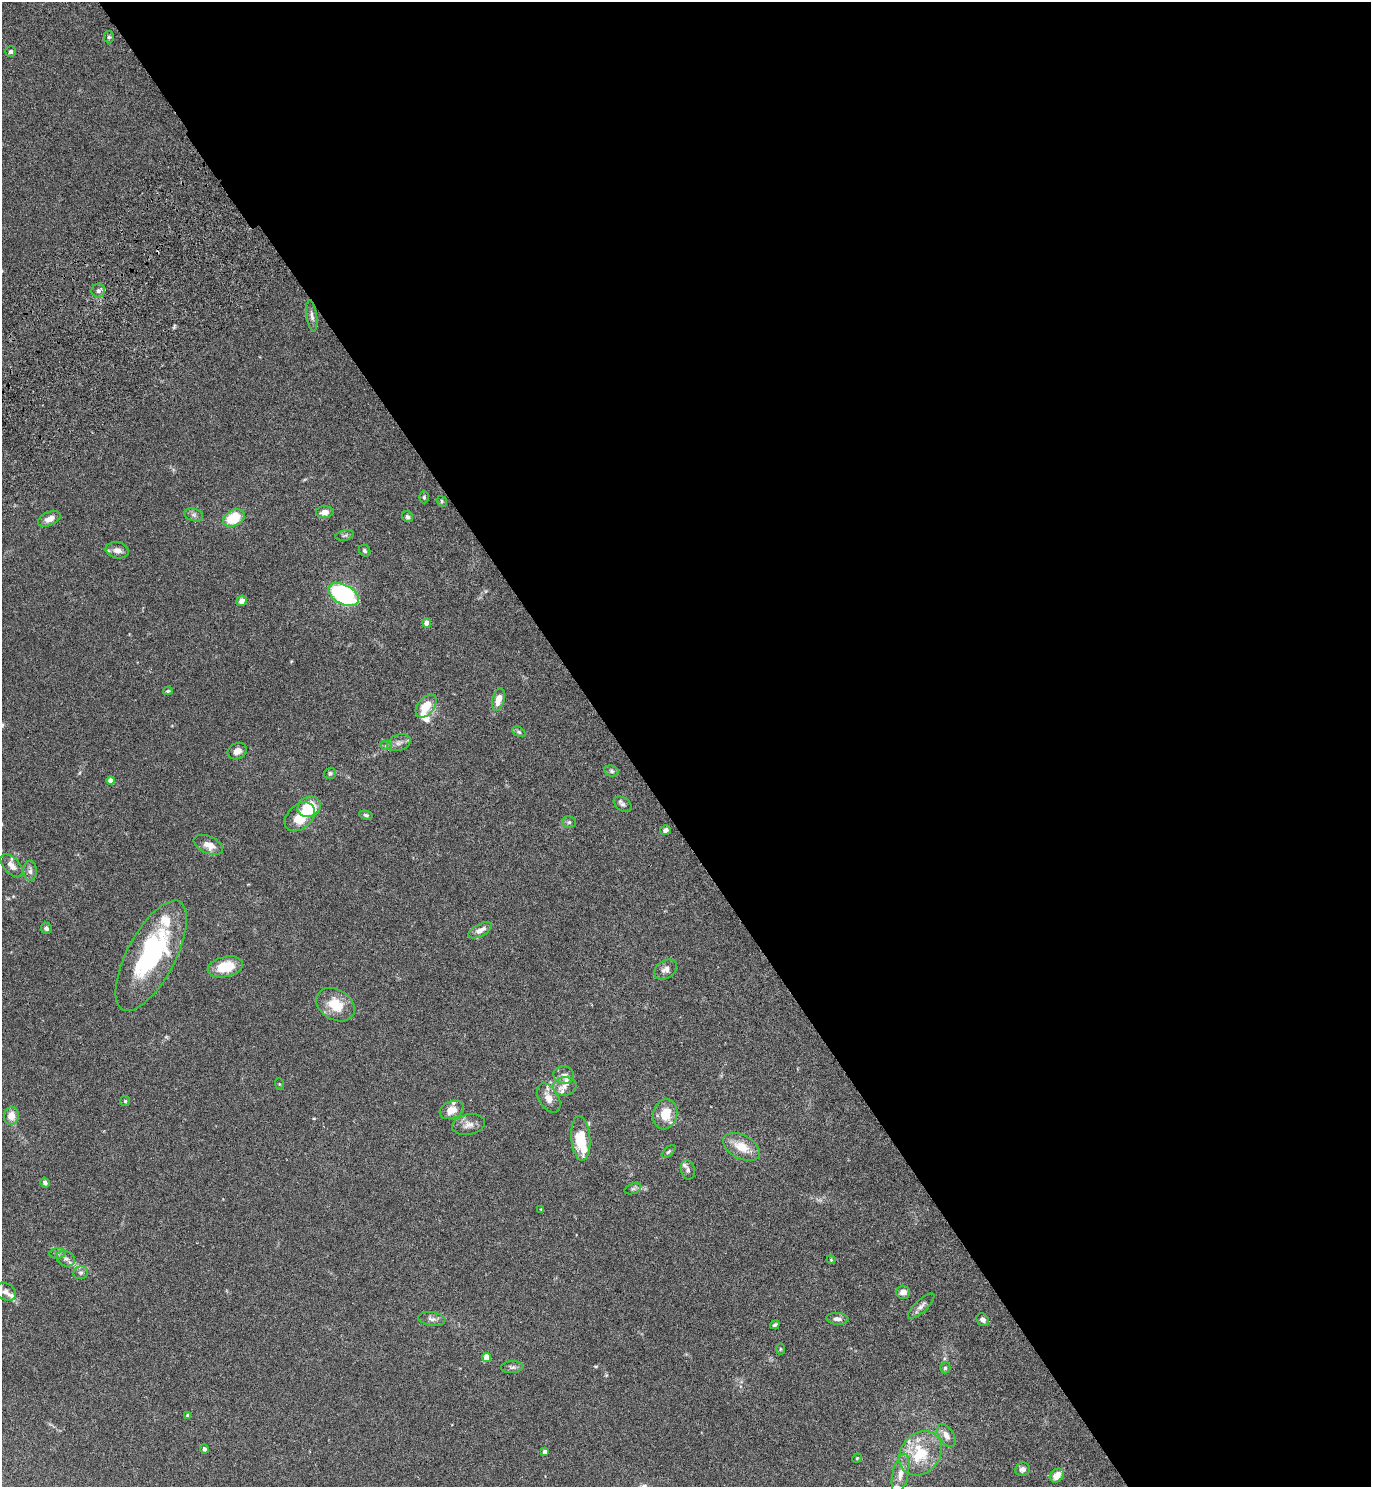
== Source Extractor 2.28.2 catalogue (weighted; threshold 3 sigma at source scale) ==
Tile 8 of 4 x 4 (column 4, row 2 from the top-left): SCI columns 4307-5675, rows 3020-4504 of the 6071 x 6081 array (HDU 1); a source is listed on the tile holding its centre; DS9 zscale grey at full resolution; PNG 1373 x 1489 px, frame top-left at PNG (2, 2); each listed source drawn as its Kron ellipse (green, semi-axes under 4 px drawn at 4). Shown black and unused: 55% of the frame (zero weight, under 4 of 7 exposures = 5% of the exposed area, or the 3 px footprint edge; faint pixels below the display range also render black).
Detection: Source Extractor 2.28.2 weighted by HDU 2 'WHT'; one run over the whole footprint, this tile lists its part. Background 0.0247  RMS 0.0024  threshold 0.00964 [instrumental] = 3 sigma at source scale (4.09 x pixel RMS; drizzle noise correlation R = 1.36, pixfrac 0.8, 0.05/0.05 arcsec/px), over >= 5 px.
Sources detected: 91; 1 inside a brighter object's white glare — neither listed nor drawn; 8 inside a brighter listed object's ellipse — not listed separately; the other 82 listed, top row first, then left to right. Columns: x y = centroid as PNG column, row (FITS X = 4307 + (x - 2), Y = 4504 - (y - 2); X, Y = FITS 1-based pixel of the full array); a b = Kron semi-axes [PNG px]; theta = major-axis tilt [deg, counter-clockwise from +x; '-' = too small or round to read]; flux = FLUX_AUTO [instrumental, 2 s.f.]
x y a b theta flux
109 37 6 5 - 0.38
11 51 5 5 - 0.49
98 291 7 7 - 0.67
312 316 16 5 -82 0.86
424 497 6 4 -90 0.32
442 501 5 5 - 0.3
325 512 9 6 3 1.5
194 515 10 6 -18 0.64
407 517 6 5 - 0.5
234 518 11 8 28 7
49 519 12 6 24 1.6
345 535 9 5 14 0.45
117 550 12 8 -11 1.3
364 551 6 5 - 0.52
344 595 16 9 -28 30
242 601 5 5 - 1.2
427 623 4 4 - 1.9
168 691 5 3 - 0.23
498 699 12 6 75 2.5
426 706 13 8 52 3.8
519 732 7 4 -31 0.35
399 743 12 7 18 1
386 746 6 4 -18 0.31
237 751 10 8 25 1.2
611 771 7 5 -17 0.4
330 773 6 5 - 0.42
111 781 4 4 - 2.5
623 804 10 6 -34 0.6
309 807 12 10 24 6.7
366 815 7 4 -9 0.4
300 817 17 12 40 4.8
569 822 7 5 -1 0.41
665 830 5 4 - 0.85
208 845 15 8 -24 2.2
12 866 14 7 -47 1.6
30 871 10 6 -90 0.85
46 928 5 5 - 0.57
480 930 13 6 28 1.5
151 956 61 24 62 27
225 967 18 10 12 6
666 969 12 8 35 1.1
335 1005 21 15 -32 5.1
564 1075 10 8 -13 0.91
279 1084 6 4 -71 0.21
565 1086 12 9 8 1.6
549 1098 16 9 -59 2
125 1101 5 5 - 0.3
452 1110 12 8 21 2.3
665 1114 15 12 76 4.1
11 1116 9 7 82 2.1
469 1125 16 10 11 1.6
581 1138 22 9 -84 6.9
742 1147 20 11 -28 3.9
669 1152 8 4 41 0.38
688 1170 10 7 -75 0.76
45 1183 5 4 - 0.5
633 1189 8 5 19 0.44
541 1209 3 3 - 0.14
58 1253 8 5 7 0.58
66 1259 9 7 -23 0.95
831 1260 4 4 - 0.2
81 1273 7 6 - 0.53
6 1292 11 8 -31 1.1
903 1292 7 6 - 1.4
921 1306 17 6 43 0.99
432 1319 14 6 -8 0.94
837 1319 11 6 -4 0.84
983 1320 7 5 -48 0.83
775 1325 5 3 - 0.4
780 1349 6 4 90 0.22
487 1357 4 4 - 4.4
512 1367 11 6 4 0.67
945 1368 5 5 - 0.38
188 1416 4 3 - 0.65
946 1435 13 7 -59 1.5
204 1449 4 4 - 0.55
545 1452 4 4 - 0.96
920 1453 24 19 50 9.5
857 1458 5 4 - 0.22
1023 1469 8 6 7 0.73
900 1474 20 8 77 2.2
1057 1476 8 6 44 2.4